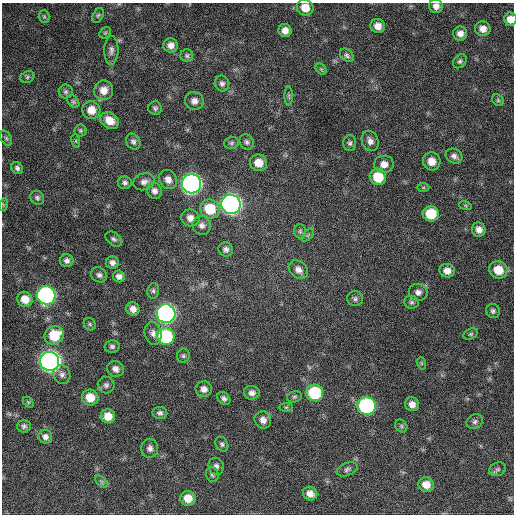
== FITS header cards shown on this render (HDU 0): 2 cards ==
NAXIS1  =                  512 / Axis length
NAXIS2  =                  512 / Axis length

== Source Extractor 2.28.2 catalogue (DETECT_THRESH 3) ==
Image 512 x 512 px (HDU 0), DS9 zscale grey, 1 PNG px = 1 image px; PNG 516 x 516 px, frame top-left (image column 1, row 512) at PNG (2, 3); each listed source drawn as its Kron ellipse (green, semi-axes under 4 px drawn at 4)
Background 322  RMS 19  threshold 56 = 3 sigma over >= 5 px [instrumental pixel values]
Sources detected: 115; all 115 listed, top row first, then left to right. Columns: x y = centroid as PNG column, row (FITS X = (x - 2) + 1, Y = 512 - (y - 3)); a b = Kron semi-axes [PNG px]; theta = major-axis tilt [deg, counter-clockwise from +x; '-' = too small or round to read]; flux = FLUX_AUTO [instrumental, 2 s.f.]
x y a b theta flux
436 6 7 7 - 7100
305 8 8 8 - 17000
98 15 8 5 62 2500
44 16 6 5 - 2000
510 19 6 6 - 11000
378 26 7 7 - 9900
483 29 8 7 - 9000
285 30 7 6 - 8600
105 33 6 5 - 1900
460 33 7 7 - 7500
171 45 7 7 - 7500
111 50 14 7 88 5600
347 55 8 5 -42 3300
187 56 6 6 - 2700
460 61 8 5 49 2900
321 69 6 4 -44 2000
27 77 7 5 24 2500
222 83 8 7 - 4100
104 90 10 9 - 12000
66 92 7 7 - 3000
289 96 9 4 -90 2200
498 100 6 5 - 2100
194 101 9 9 - 7300
73 102 7 5 -49 2400
155 108 7 7 - 2900
91 110 9 9 - 16000
109 121 10 7 -32 16000
80 130 6 6 - 2100
6 138 8 5 -60 2600
76 141 7 4 -73 1900
370 141 10 8 -66 6700
133 142 8 6 -56 4200
247 142 8 6 -58 3600
231 143 7 5 15 2800
350 143 8 6 90 3100
454 156 9 7 -28 5100
432 161 9 9 - 14000
258 163 8 8 - 15000
384 164 10 8 4 10000
17 168 6 5 - 3600
378 177 8 8 - 34000
168 180 10 8 -56 8600
144 182 11 8 19 6200
125 183 7 6 - 3500
191 184 10 9 - 740000
423 188 6 4 0 1700
155 191 8 7 - 5400
37 198 7 6 - 3300
231 204 10 9 - 760000
3 205 6 4 73 1600
465 205 6 4 -19 1700
210 209 10 9 - 38000
431 214 8 8 - 36000
190 218 9 8 - 8400
202 225 9 9 - 6400
479 230 7 6 - 7700
300 231 7 6 - 2600
308 235 8 4 45 1700
114 239 9 6 -36 3400
226 249 7 7 - 4600
67 261 7 6 - 4300
112 263 6 6 - 4900
298 270 10 8 -40 8100
498 270 9 8 - 22000
447 271 7 6 - 9000
99 275 8 7 - 4000
119 276 6 6 - 4700
153 291 8 6 78 3200
418 292 9 8 - 6000
46 295 9 9 - 400000
25 299 8 7 - 15000
355 299 8 7 - 3500
411 302 7 6 - 2700
133 309 7 6 - 7400
493 311 7 6 - 3300
166 314 9 9 - 610000
90 324 7 5 -47 2100
153 333 11 8 -78 6700
471 334 8 5 26 2200
54 335 10 9 - 38000
166 336 9 8 - 110000
112 346 7 6 - 3200
183 356 7 6 - 2800
50 361 9 9 - 910000
421 363 6 4 -71 1400
116 369 8 7 - 6500
62 374 9 8 - 5100
106 385 8 8 - 4300
204 389 8 7 - 6700
252 393 8 7 - 5800
315 393 8 8 - 81000
294 397 7 5 14 2300
90 398 8 8 - 20000
224 398 7 5 -42 3900
28 402 6 4 -45 1500
412 404 7 7 - 8200
367 406 9 8 - 230000
286 407 7 4 0 1900
160 413 7 6 - 3700
108 416 7 7 - 15000
263 420 9 8 - 7600
475 422 8 7 - 3400
24 426 7 6 - 3200
401 426 7 5 -49 2200
45 437 7 6 - 5200
222 444 8 6 -60 3000
150 448 9 8 - 5600
216 466 8 7 - 4700
347 469 11 6 22 3700
497 469 9 6 23 3600
212 474 7 6 - 3000
101 482 7 4 -46 2700
426 485 8 7 - 14000
310 494 7 6 - 8600
188 498 8 7 - 16000
At the frame edge (FLAGS 8, measured only in part): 2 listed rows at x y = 436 6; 510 19